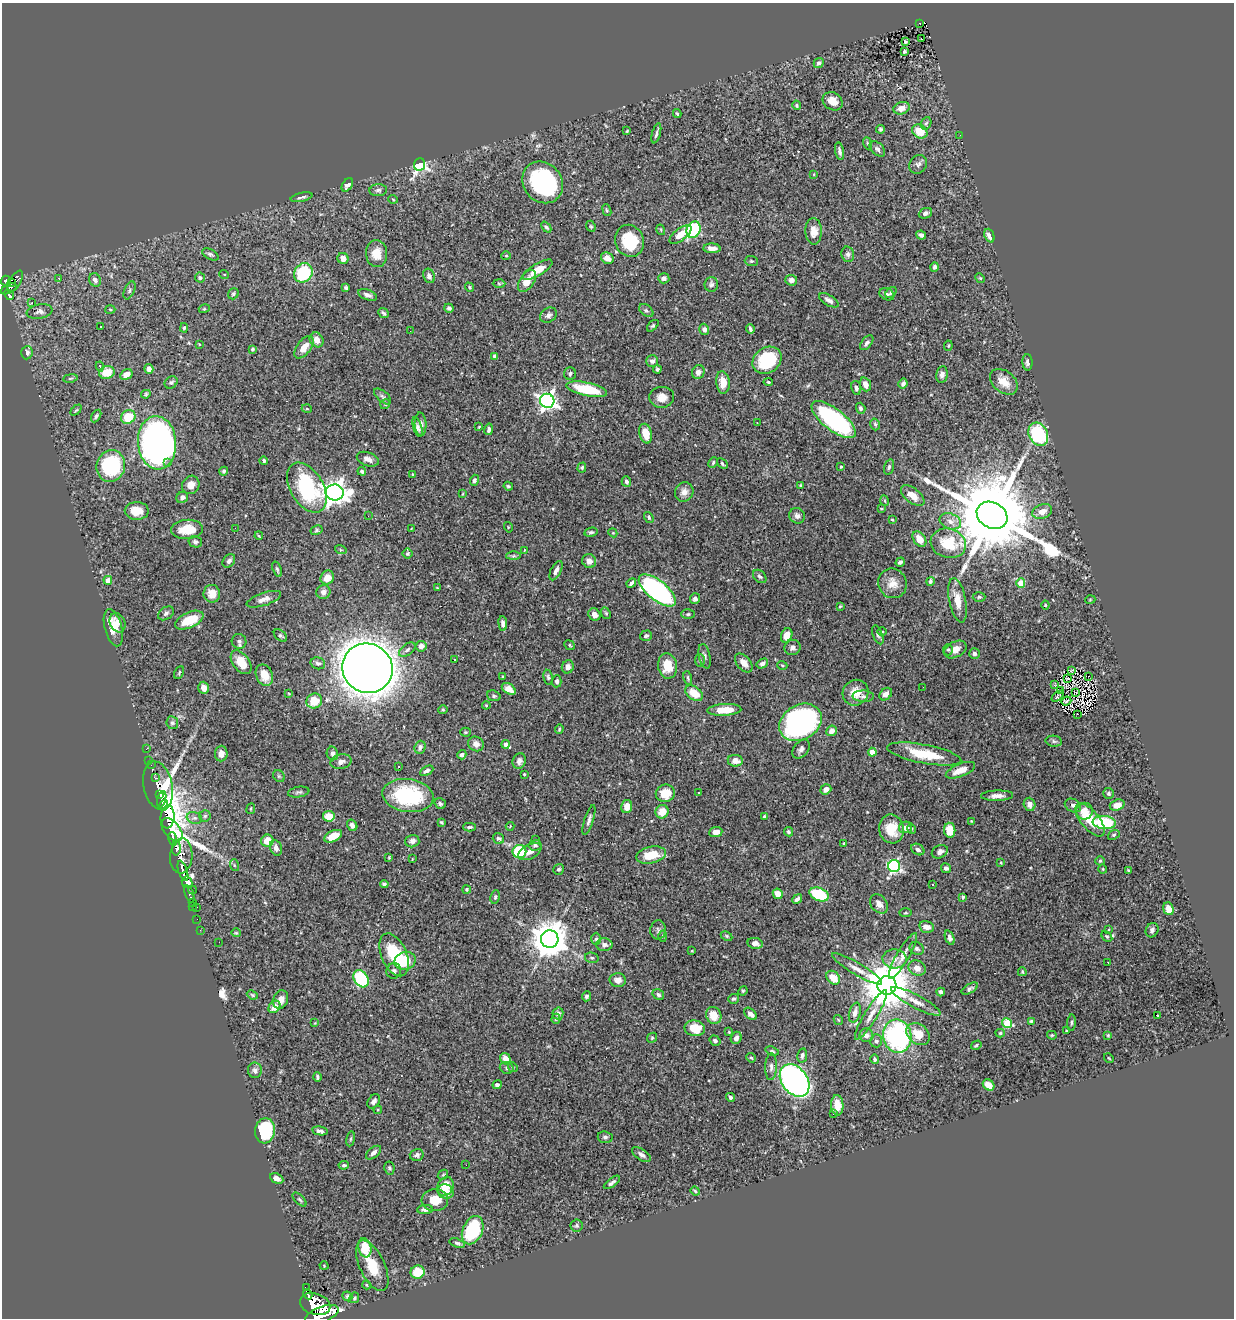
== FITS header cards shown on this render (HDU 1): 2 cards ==
NAXIS1  =                 1232
NAXIS2  =                 1316

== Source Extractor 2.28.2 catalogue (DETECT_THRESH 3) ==
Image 1232 x 1316 px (HDU 1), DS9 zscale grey, 1 PNG px = 1 image px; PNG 1236 x 1320 px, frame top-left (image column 1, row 1316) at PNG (2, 3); each listed source drawn as its Kron ellipse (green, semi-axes under 4 px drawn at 4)
Background 1.31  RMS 0.022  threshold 0.0673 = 3 sigma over >= 5 px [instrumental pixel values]
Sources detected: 499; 3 with non-positive FLUX_AUTO (blend fragments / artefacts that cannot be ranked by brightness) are neither listed nor drawn; the other 496 listed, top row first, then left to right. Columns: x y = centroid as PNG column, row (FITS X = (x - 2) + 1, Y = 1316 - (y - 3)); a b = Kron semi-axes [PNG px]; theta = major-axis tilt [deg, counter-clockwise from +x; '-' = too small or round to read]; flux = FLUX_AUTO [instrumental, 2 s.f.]
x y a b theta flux
920 23 3 3 - 3.6
921 39 3 2 - 4.5
906 42 3 2 - 2.9
904 52 3 3 - 2
819 63 5 4 - 4.4
833 101 10 8 -33 16
797 105 5 4 - 2.2
902 108 8 6 19 13
677 113 4 3 - 1.6
926 123 6 5 - 2.5
880 129 4 3 - 2.3
627 131 3 3 - 1.8
920 131 8 6 -35 25
656 133 10 2 74 3.5
960 135 2 2 - 1.8
867 143 6 4 -70 1.9
877 149 9 6 -44 5
839 151 9 4 -79 4.8
918 164 10 8 56 5.6
419 165 6 5 - 390
814 174 4 2 - 0.97
543 182 22 19 -49 210
347 185 7 5 56 7.6
378 190 9 6 4 3.9
302 197 11 3 13 4.8
393 199 5 3 - 1.3
607 210 6 4 -70 2.2
925 213 7 5 23 4.8
591 226 6 4 -68 1.9
546 227 6 4 -49 3.1
661 230 5 3 - 1.5
694 230 8 6 64 140
814 231 13 8 -88 13
680 234 13 6 37 17
921 235 5 3 - 4.4
989 236 7 4 -68 8.7
629 241 16 14 -70 58
712 248 8 5 -2 9.2
210 254 9 5 -28 3.5
377 254 13 10 -86 23
848 254 8 6 -76 4.5
506 256 5 4 - 1.6
343 258 5 5 - 12
607 258 7 5 -29 10
751 261 6 5 - 2.3
935 267 5 4 - 4.6
538 270 17 6 31 25
303 273 10 9 - 100
224 274 5 3 - 1.1
429 276 7 5 -68 5.6
59 278 4 3 - 1.8
200 278 5 5 - 3.2
664 278 5 5 - 5.4
980 278 5 4 - 1.5
6 280 5 5 - 250
95 280 7 5 -64 5.4
791 280 6 5 - 8.3
527 281 12 7 58 17
15 282 12 5 60 190
11 283 3 3 - 200
499 284 6 4 -2 2
711 284 7 6 - 4.7
470 287 5 4 - 2
346 288 4 3 - 3.2
9 289 8 4 26 140
129 290 9 5 66 3.3
891 292 6 4 46 2.8
233 294 6 5 - 3.1
887 294 8 6 -28 4.3
9 295 6 4 -62 120
367 295 10 5 -21 6.1
829 300 11 5 -31 6.3
31 303 3 3 - 1.3
449 308 4 4 - 3.4
110 309 5 3 - 1.6
204 309 5 3 - 1.5
646 310 8 5 -39 3.4
40 311 13 7 9 4.1
384 313 6 3 -41 3.3
548 315 9 7 32 5.2
653 326 7 4 43 2.6
101 327 3 2 - 1.9
184 328 5 4 - 1.9
704 329 6 5 - 4.7
750 329 5 3 - 2.9
410 331 2 2 - 2.5
317 340 8 6 -55 13
867 343 9 5 50 5.3
199 344 3 2 - 1.2
948 346 5 3 - 1.6
304 347 13 7 53 17
253 349 4 4 - 2.5
27 353 7 5 85 6.7
495 356 4 4 - 5.6
767 360 15 12 35 91
652 361 6 5 - 5.3
1027 362 8 5 -88 4.9
100 366 5 3 - 2.5
149 369 5 4 - 9.7
657 369 4 3 - 2.7
107 372 8 6 16 26
698 372 7 6 - 8.4
570 374 6 5 - 3.6
942 374 8 5 79 6.9
126 375 6 5 - 14
70 378 7 3 9 1.8
171 382 7 5 39 3.4
723 382 11 7 -85 19
768 382 5 4 - 1.7
1004 382 15 10 -38 21
865 384 7 5 -70 10
903 384 5 4 - 3.5
856 388 7 5 -78 4.4
587 389 21 6 -12 75
146 394 5 4 - 2.1
383 396 10 5 -41 4.1
662 397 12 10 3 14
547 401 7 7 - 660
385 404 5 4 - 2
861 408 5 4 - 3.4
307 409 5 3 - 1.3
76 410 6 4 44 1.9
96 416 7 4 60 2.8
128 417 7 6 - 40
834 420 27 10 -38 220
757 423 3 2 - 2.4
421 424 12 6 -87 7.2
875 424 6 4 -74 2.4
417 427 10 4 -74 4.9
479 427 4 3 - 1.2
489 429 6 3 77 3.8
646 434 10 6 -76 23
1038 434 12 9 -64 130
157 443 27 19 -85 800
368 459 11 6 -21 9.4
264 461 4 4 - 3.7
168 463 3 3 - 2.8
713 463 5 3 - 2
722 464 6 3 -43 2.1
111 466 16 14 73 150
582 467 5 4 - 2.3
841 467 3 3 - 1.5
889 467 8 4 75 3.4
224 471 4 4 - 3.3
362 471 4 3 - 3.9
412 474 4 3 - 1.3
474 480 5 4 - 3.7
626 482 5 4 - 3.9
191 485 9 8 - 13
800 485 4 3 - 1.7
508 486 5 4 - 2
307 487 27 16 -59 140
335 492 9 8 - 1500
684 492 10 9 - 8.9
462 494 4 2 - 1.1
913 496 14 7 -39 16
182 497 6 5 - 6.7
885 501 5 3 - 1.3
881 509 3 2 - 1.3
137 511 12 9 -1 23
1042 511 10 7 21 14
992 515 16 12 -31 31000
368 516 2 2 - 2.2
797 516 8 7 - 6.7
649 517 6 4 -56 2.4
892 520 4 3 - 1.3
950 521 11 7 -20 10
508 527 5 3 - 1.3
235 528 2 2 - 2.8
187 529 16 9 4 36
411 529 4 2 - 0.92
316 530 6 4 28 2.2
591 532 7 4 13 2.7
613 533 4 3 - 1.2
259 536 4 3 - 1.2
919 539 9 5 -53 15
195 542 7 5 -14 4.7
948 543 18 14 -16 48
341 550 6 3 -18 1.6
524 550 3 2 - 1.4
407 554 5 5 - 2.3
513 556 7 4 1 2.9
229 561 7 5 51 5.6
589 561 7 6 - 8.2
900 562 5 4 - 3.8
277 569 8 4 -69 2.5
556 571 10 5 63 6.6
760 576 8 5 -44 3.5
327 578 7 6 - 15
108 580 4 4 - 13
930 581 4 3 - 2.1
631 583 5 3 - 4.3
892 583 15 14 - 18
1021 583 4 4 - 45
437 588 3 3 - 1.3
657 590 22 10 -39 390
323 592 7 7 - 7.5
212 594 9 8 - 15
979 597 6 4 1 2.6
264 599 18 6 18 9.4
695 599 5 5 - 3.9
958 600 22 8 -79 23
1090 600 5 3 - 1.2
1045 605 4 4 - 1.5
840 606 4 3 - 1.5
166 613 9 6 34 4.3
606 613 6 4 -68 2.2
594 614 6 5 - 8.9
688 614 7 4 2 2.4
189 620 15 7 25 36
118 623 10 7 -69 8.3
503 623 7 4 -84 5.5
113 628 19 8 -75 21
882 631 5 3 - 1.6
787 635 7 5 68 18
878 635 10 5 -69 3.4
280 636 8 5 -39 2.8
646 636 6 5 - 3.3
239 641 7 7 - 4.3
569 645 5 4 - 1.9
421 646 6 5 - 7.4
792 648 8 7 - 7
407 650 9 5 37 4.2
948 650 5 5 - 2.6
955 650 12 7 27 12
974 653 5 5 - 4.7
705 656 12 5 -78 4.9
454 660 2 2 - 1.3
700 661 6 5 - 2.3
241 662 13 8 -53 26
318 663 7 6 - 4.6
744 663 11 6 -50 10
762 663 6 4 31 4.2
782 665 5 3 - 1.4
667 666 13 9 -82 33
568 667 6 6 - 6.8
367 668 25 24 - 4000
1072 671 3 2 - 2
179 672 7 3 64 1.8
264 675 11 8 -67 22
1088 676 2 2 - 27
502 677 3 2 - 1.3
548 677 7 4 -81 2.9
688 678 7 4 -76 2.4
1067 679 4 2 - 0.22
557 681 6 4 87 4.4
1054 685 3 3 - 1.9
923 687 2 2 - 3.3
204 688 6 5 - 10
509 689 8 5 -34 14
1061 690 4 2 - 1.1
1076 692 3 2 - 1.2
694 693 10 6 -36 28
855 693 13 12 - 22
289 694 4 3 - 1.1
886 694 7 5 44 8
494 696 7 5 -19 3.3
863 696 11 5 -1 5.2
1058 696 7 3 44 1.1
314 701 8 7 - 31
1066 701 5 2 - 0.27
486 705 4 3 - 1.2
443 710 5 3 - 1.5
724 710 17 6 3 31
1078 714 2 2 - 1
801 722 22 17 30 370
172 723 6 6 - 3.4
559 729 5 3 - 1.6
832 731 5 5 - 11
466 732 5 4 - 1.7
1054 741 8 5 -9 3.3
476 744 8 7 - 7.5
506 744 4 4 - 7.2
420 747 6 5 - 6.1
146 749 3 2 - 5.7
801 749 10 7 51 6
872 752 4 4 - 29
332 753 7 5 -77 6.1
221 754 8 6 86 11
924 754 37 9 -11 53
462 755 5 4 - 4.2
149 760 3 2 - 15
519 761 8 6 76 5.8
735 761 7 6 - 12
341 762 11 7 13 8.6
151 765 2 2 - 3.9
399 767 3 2 - 3.4
960 770 15 6 22 21
427 771 7 4 28 4.5
524 774 3 2 - 1.3
279 776 6 5 - 2.3
156 778 3 3 - 190
158 786 24 14 -78 360
826 789 6 5 - 10
299 792 11 5 9 3.8
699 792 3 3 - 4.2
665 793 9 8 - 30
1108 793 5 5 - 2.7
160 794 3 3 - 470
408 795 26 16 -7 130
997 796 16 5 2 9.5
162 799 8 4 74 660
440 804 6 5 - 3.7
1030 804 7 5 -71 8.1
164 805 5 4 - 690
1073 805 8 6 -27 4.8
1117 805 7 5 19 14
627 807 6 5 - 17
251 809 5 3 - 1.4
1085 811 8 8 - 14
662 812 7 6 - 19
205 816 6 5 - 2.9
329 816 5 5 - 23
168 817 11 7 85 2000
764 817 3 3 - 2.3
194 818 8 5 -18 4.4
589 820 15 4 72 5.8
1090 820 20 9 -50 39
971 821 3 2 - 1.2
441 822 4 3 - 1.9
1104 822 11 6 -6 92
352 825 6 5 - 7.1
510 826 4 3 - 0.91
469 827 6 3 2 2.9
905 827 7 5 12 8.9
891 829 14 12 -80 30
912 829 5 3 - 1.5
172 830 13 8 -50 1100
950 830 7 5 -83 27
716 832 6 5 - 13
788 832 5 4 - 2.7
1114 835 6 4 22 2.4
333 836 9 5 26 22
173 839 7 4 -76 300
498 839 6 5 - 3
536 839 2 2 - 0.77
267 841 6 6 - 23
412 841 7 6 - 6.1
844 843 4 2 - 1.3
535 845 6 5 - 3.2
176 848 7 4 89 650
276 848 8 5 -71 7.4
918 850 7 5 -32 4.2
519 852 7 6 - 93
530 852 12 7 28 8.6
940 852 8 6 28 6.6
651 855 15 8 10 35
181 856 17 11 86 710
389 857 4 3 - 1.3
412 859 3 2 - 0.92
1100 861 5 4 - 2
1001 863 4 2 - 1.2
234 865 6 4 -72 1.8
894 866 6 6 - 280
946 868 5 4 - 4.6
559 869 6 5 - 2.8
1103 869 4 4 - 1.4
183 871 10 4 -72 1100
1128 871 3 2 - 1.6
187 882 6 5 - 780
384 884 4 4 - 3.7
933 884 2 2 - 1.2
466 889 4 4 - 1.9
192 890 4 3 - 9.6
189 894 9 3 -71 24
778 894 5 5 - 15
819 894 10 6 -21 78
495 897 7 4 81 2.7
963 897 4 3 - 2.6
797 899 5 3 - 5.4
192 902 3 2 - 19
879 904 10 8 -52 9.9
193 906 3 2 - 4.3
197 907 3 2 - 24
1169 909 6 5 - 15
905 913 6 3 1 1.7
197 919 2 2 - 7.5
927 927 7 6 - 12
1109 929 3 3 - 3.6
200 930 2 2 - 6.5
658 930 9 8 - 4.7
1152 930 7 6 - 4.9
236 933 4 4 - 1.5
663 936 5 3 - 1.8
727 936 6 4 -27 2.1
1107 936 6 4 -48 2.4
950 938 7 4 -68 4.6
550 939 9 9 - 4000
596 939 6 4 88 2.8
219 942 2 2 - 0.8
755 943 7 5 -10 7.7
604 945 8 6 0 5.6
917 949 7 6 - 4.2
692 951 3 3 - 1.1
394 955 23 12 -66 67
903 956 26 6 60 14
592 958 7 5 -13 2.9
894 959 12 9 -3 11
405 961 11 9 19 47
1108 962 3 2 - 1.8
917 968 9 7 -26 12
857 969 28 6 -30 14
394 971 8 7 - 5.1
1022 972 4 3 - 1.6
833 978 8 6 -44 24
361 979 9 7 -60 120
618 980 8 7 - 10
887 985 9 9 - 8000
970 988 9 4 30 3.4
743 991 5 4 - 1.8
941 992 4 4 - 3.4
252 995 6 4 -24 1.9
658 995 6 5 - 3.8
586 996 5 4 - 3.7
733 999 5 5 - 2.8
281 1000 9 7 70 11
916 1001 28 6 -28 16
274 1007 7 5 51 14
558 1013 6 5 - 4.3
855 1013 10 5 74 9.1
751 1014 7 5 -43 7.6
714 1015 9 7 -61 24
871 1015 29 6 58 16
1157 1015 4 2 - 2
556 1019 5 4 - 2.2
838 1020 5 4 - 1.5
1031 1021 4 4 - 2
315 1023 3 3 - 1.3
1007 1023 5 4 - 60
1071 1023 8 3 85 2.6
695 1028 10 8 -9 35
1066 1031 3 2 - 1.1
729 1032 3 2 - 1.2
1000 1033 4 4 - 2
918 1034 13 9 -40 25
866 1035 7 7 - 8
1052 1035 5 3 - 1.7
1108 1035 3 3 - 1.2
897 1036 17 14 -79 250
652 1038 5 4 - 2.2
736 1038 6 5 - 7
715 1041 5 4 - 3.7
876 1041 6 6 - 4.7
976 1045 5 3 - 2.1
772 1051 7 4 -17 2.4
802 1055 7 4 79 3.9
751 1058 5 4 - 1.9
1109 1058 5 3 - 1.3
506 1059 6 5 - 16
875 1059 5 4 - 3.4
513 1067 5 4 - 1.9
771 1067 13 6 88 6.4
507 1068 7 5 -15 3.3
255 1070 8 7 - 5.8
317 1077 4 3 - 3.1
795 1080 18 12 -52 550
497 1085 4 4 - 3.8
989 1085 6 5 - 17
730 1097 4 3 - 3.3
374 1101 8 5 54 6.4
837 1105 10 6 -87 16
378 1110 4 3 - 1.3
833 1114 3 2 - 2.5
265 1131 13 10 84 110
320 1131 8 4 -10 5.2
605 1137 7 6 - 3.9
351 1139 8 4 81 2.5
373 1153 9 5 40 6.3
417 1155 7 6 - 4
641 1155 10 5 -35 6.2
344 1165 5 3 - 2.4
466 1165 2 2 - 7.4
389 1168 6 5 - 2.8
443 1175 6 4 47 2.1
277 1178 7 4 -27 6.2
612 1182 10 4 36 3.9
445 1186 10 7 61 28
695 1191 5 3 - 1.9
445 1192 8 7 - 18
300 1199 9 4 -45 2.3
435 1200 13 11 -2 25
425 1209 8 4 2 4.9
577 1225 6 6 - 2.6
473 1230 15 9 65 100
457 1243 8 4 -17 2.9
365 1248 10 6 -78 38
324 1266 4 4 - 1.6
372 1266 27 12 -65 40
418 1272 7 6 - 37
367 1285 4 3 - 1.2
306 1288 3 3 - 53
308 1294 5 3 - 5.6
347 1296 5 4 - 2.5
354 1298 5 4 - 2.8
315 1304 15 10 -17 2600
322 1314 18 8 19 3700
At the frame edge (FLAGS 8, measured only in part): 1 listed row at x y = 322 1314
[3 non-positive-flux detections neither listed nor drawn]